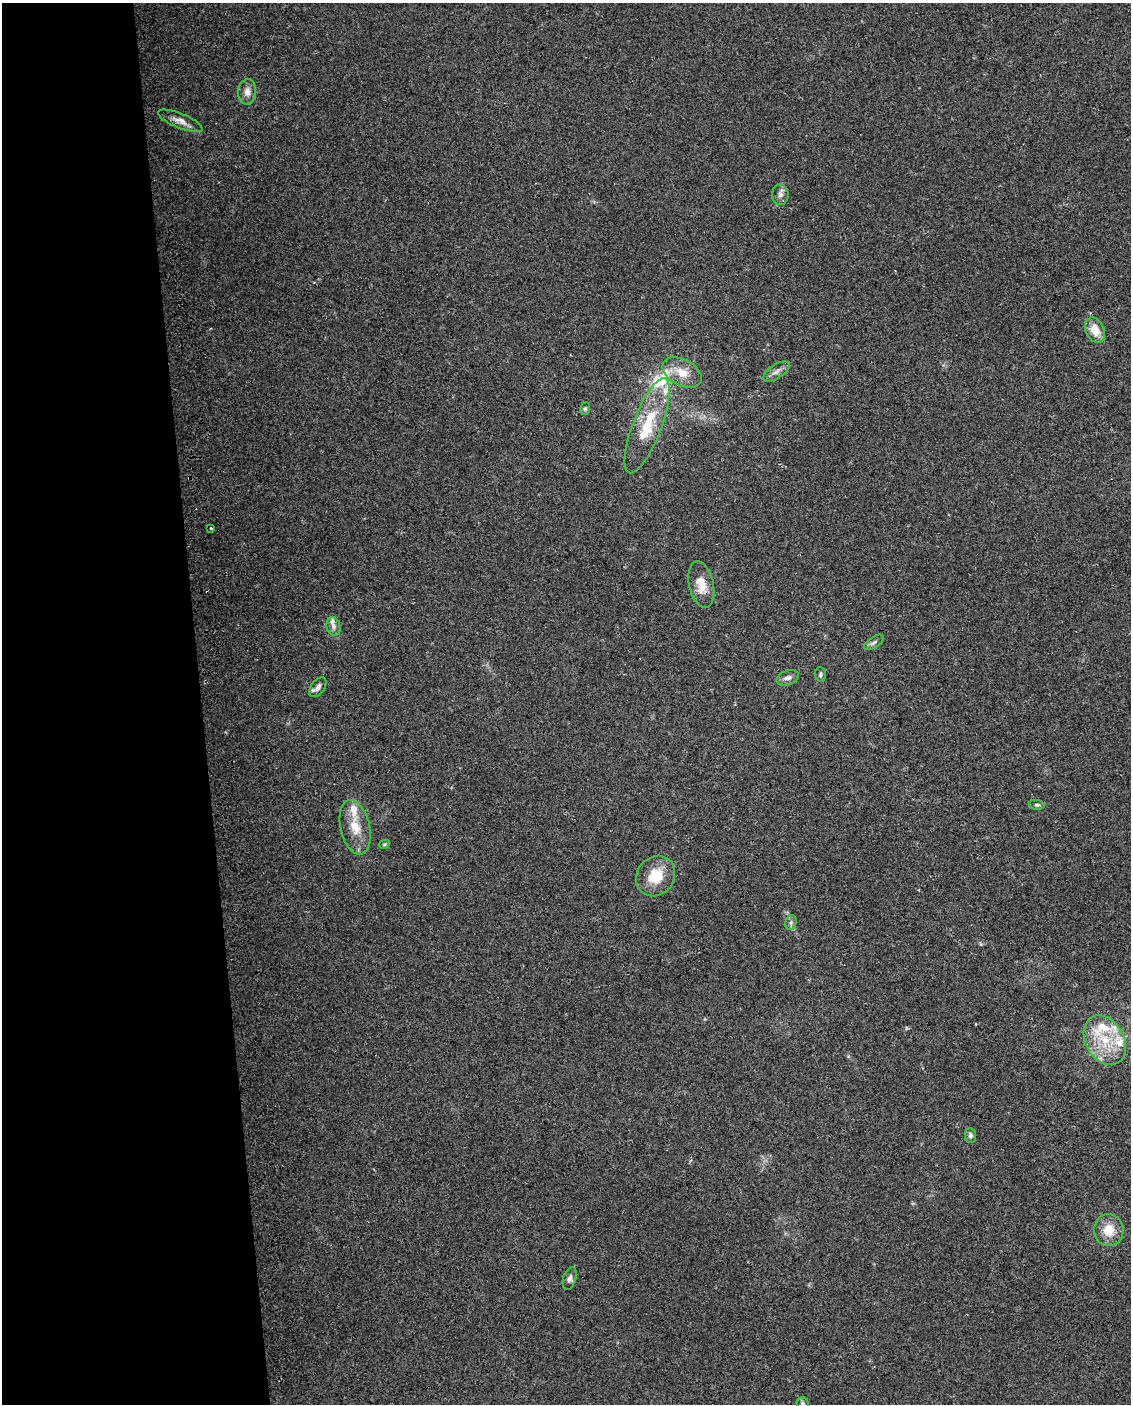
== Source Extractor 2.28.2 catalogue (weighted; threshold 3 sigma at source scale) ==
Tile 5 of 4 x 3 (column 1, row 2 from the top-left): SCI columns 32-1160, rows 1452-2853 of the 4578 x 4261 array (HDU 1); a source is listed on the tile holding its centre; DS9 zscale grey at full resolution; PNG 1133 x 1406 px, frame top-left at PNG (2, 3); each listed source drawn as its Kron ellipse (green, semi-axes under 4 px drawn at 4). Shown black and unused: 18% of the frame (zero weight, under 2 of 3 exposures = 2% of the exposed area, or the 3 px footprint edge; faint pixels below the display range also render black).
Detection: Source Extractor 2.28.2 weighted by HDU 2 'WHT'; one run over the whole footprint, this tile lists its part. Background 0.102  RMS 0.01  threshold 0.045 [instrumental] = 3 sigma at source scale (4.5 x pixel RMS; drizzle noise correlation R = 1.50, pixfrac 1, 0.0396/0.0396 arcsec/px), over >= 5 px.
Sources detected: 31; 6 inside a brighter listed object's ellipse — not listed separately; the other 25 listed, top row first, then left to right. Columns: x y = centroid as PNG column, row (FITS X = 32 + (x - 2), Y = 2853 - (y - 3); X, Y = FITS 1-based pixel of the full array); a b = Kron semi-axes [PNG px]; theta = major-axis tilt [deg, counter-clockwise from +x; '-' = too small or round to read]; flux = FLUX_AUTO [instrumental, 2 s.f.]
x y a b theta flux
247 92 12 9 85 7
180 121 24 7 -22 8
780 194 10 8 -90 4.5
1095 330 13 9 -64 16
776 372 15 6 33 5.1
682 373 21 13 -28 17
585 409 6 5 - 1.5
647 426 50 14 69 46
211 528 3 3 - 2.7
701 585 23 12 -78 16
333 626 9 7 -79 4.1
874 642 11 5 34 2.9
820 674 7 5 -82 2
788 678 11 7 21 4.6
318 687 11 6 52 4.8
1037 805 8 5 -8 2
355 827 28 14 -77 22
384 844 6 4 29 1.2
656 876 21 18 53 26
791 922 8 5 79 2.5
1105 1040 26 19 -60 39
970 1135 7 5 -84 3
1109 1230 16 14 -85 18
570 1278 11 6 71 3.7
803 1404 6 6 - 2
Isophote crosses this tile's border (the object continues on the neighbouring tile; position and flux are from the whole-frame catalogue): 1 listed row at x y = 803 1404